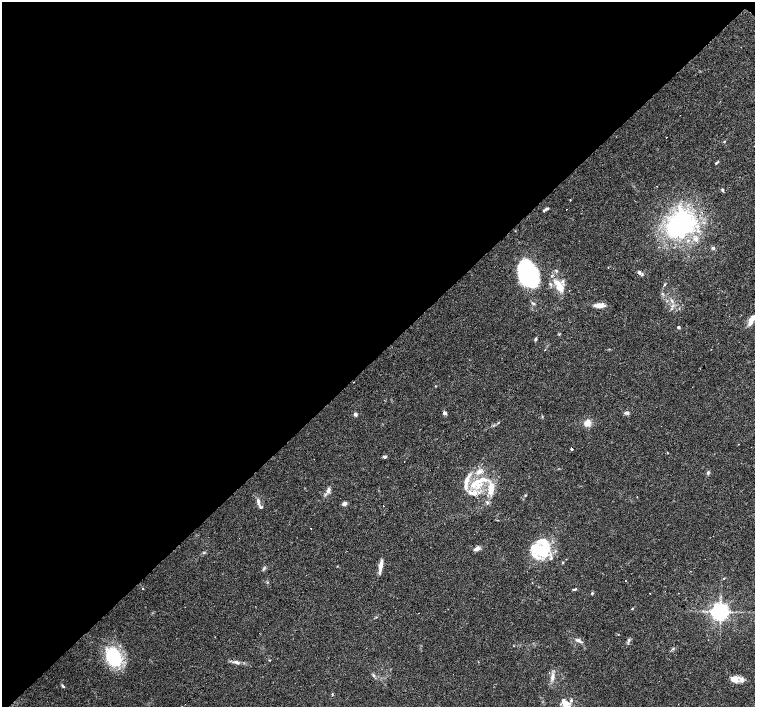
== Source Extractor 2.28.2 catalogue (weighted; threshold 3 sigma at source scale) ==
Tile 5 of 4 x 4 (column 1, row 2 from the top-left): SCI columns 1-1505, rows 2976-4384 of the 6022 x 6015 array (HDU 1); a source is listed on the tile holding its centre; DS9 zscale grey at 2 x 2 block average (1 PNG px = mean of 2 x 2 image px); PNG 757 x 709 px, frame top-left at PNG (2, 2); no overlay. Shown black and unused: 50% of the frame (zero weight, under 3 of 4 exposures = <1% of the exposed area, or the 3 px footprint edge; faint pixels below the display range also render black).
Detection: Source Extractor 2.28.2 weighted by HDU 2 'WHT'; one run over the whole footprint, this tile lists its part. Background 0.0253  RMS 0.0033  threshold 0.0148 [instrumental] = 3 sigma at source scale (4.5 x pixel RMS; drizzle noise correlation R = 1.50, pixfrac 1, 0.0396/0.0396 arcsec/px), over >= 5 px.
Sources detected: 95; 2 inside a brighter object's white glare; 10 cosmic-ray / hot-pixel residue — not listed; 20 inside a brighter listed object's ellipse — not listed separately; the other 63 listed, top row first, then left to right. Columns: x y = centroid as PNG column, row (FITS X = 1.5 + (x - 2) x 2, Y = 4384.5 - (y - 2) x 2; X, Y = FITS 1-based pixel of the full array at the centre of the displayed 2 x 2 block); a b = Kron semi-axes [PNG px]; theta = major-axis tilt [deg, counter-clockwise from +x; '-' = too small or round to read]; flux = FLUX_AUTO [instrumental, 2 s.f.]
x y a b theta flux
724 142 3 3 - 0.64
716 163 4 3 - 0.83
657 186 2 2 - 0.43
722 190 4 3 - 1.1
570 200 2 2 - 2.2
546 209 6 3 22 1.7
681 224 35 29 43 110
713 248 4 4 - 1.5
608 267 2 2 - 0.29
639 272 3 3 - 1.4
528 273 25 16 -66 99
665 284 3 3 - 0.68
559 286 17 6 -58 12
662 294 3 3 - 0.75
672 301 5 3 - 1.7
533 304 6 3 -37 0.99
599 305 11 4 2 7.2
751 322 12 5 77 4.9
678 327 3 3 - 1.4
536 339 4 3 - 1.1
545 350 2 2 - 0.96
435 386 3 2 - 0.41
444 413 5 4 - 1.6
627 413 5 3 - 2.1
355 414 4 3 - 2.1
587 423 6 5 - 7.7
739 444 2 2 - 0.52
572 449 2 2 - 4.1
667 453 3 2 - 0.4
385 457 5 3 - 1.5
479 471 8 6 29 4.5
708 473 5 4 - 1.2
467 480 15 5 66 6
474 484 14 8 46 11
491 489 18 7 89 11
328 490 9 4 75 3
474 493 8 6 27 4.4
258 502 10 4 -79 3
344 504 5 4 - 2.5
311 528 2 2 - 0.39
476 549 6 4 27 3.8
541 550 20 14 -23 30
563 562 3 2 - 0.62
380 566 16 4 82 5.1
724 578 2 2 - 0.44
625 581 2 2 - 3.5
143 589 2 2 - 0.33
575 589 7 2 16 0.94
650 593 2 2 - 0.65
632 609 4 2 - 0.56
720 611 4 4 - 490
578 640 7 4 -4 2.4
629 640 4 2 - 0.8
673 649 3 3 - 0.82
113 657 16 12 -62 55
269 660 3 2 - 0.47
236 662 12 4 -15 3.5
373 676 5 3 - 1.2
552 677 11 4 80 3.6
734 679 9 5 13 7.6
63 686 6 3 -52 1
332 694 3 3 - 0.63
565 704 13 9 -18 8.1
Isophote crosses this tile's border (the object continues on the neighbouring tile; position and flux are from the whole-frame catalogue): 1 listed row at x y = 565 704
Diffuse or blended objects may show on this block-average render without a row.